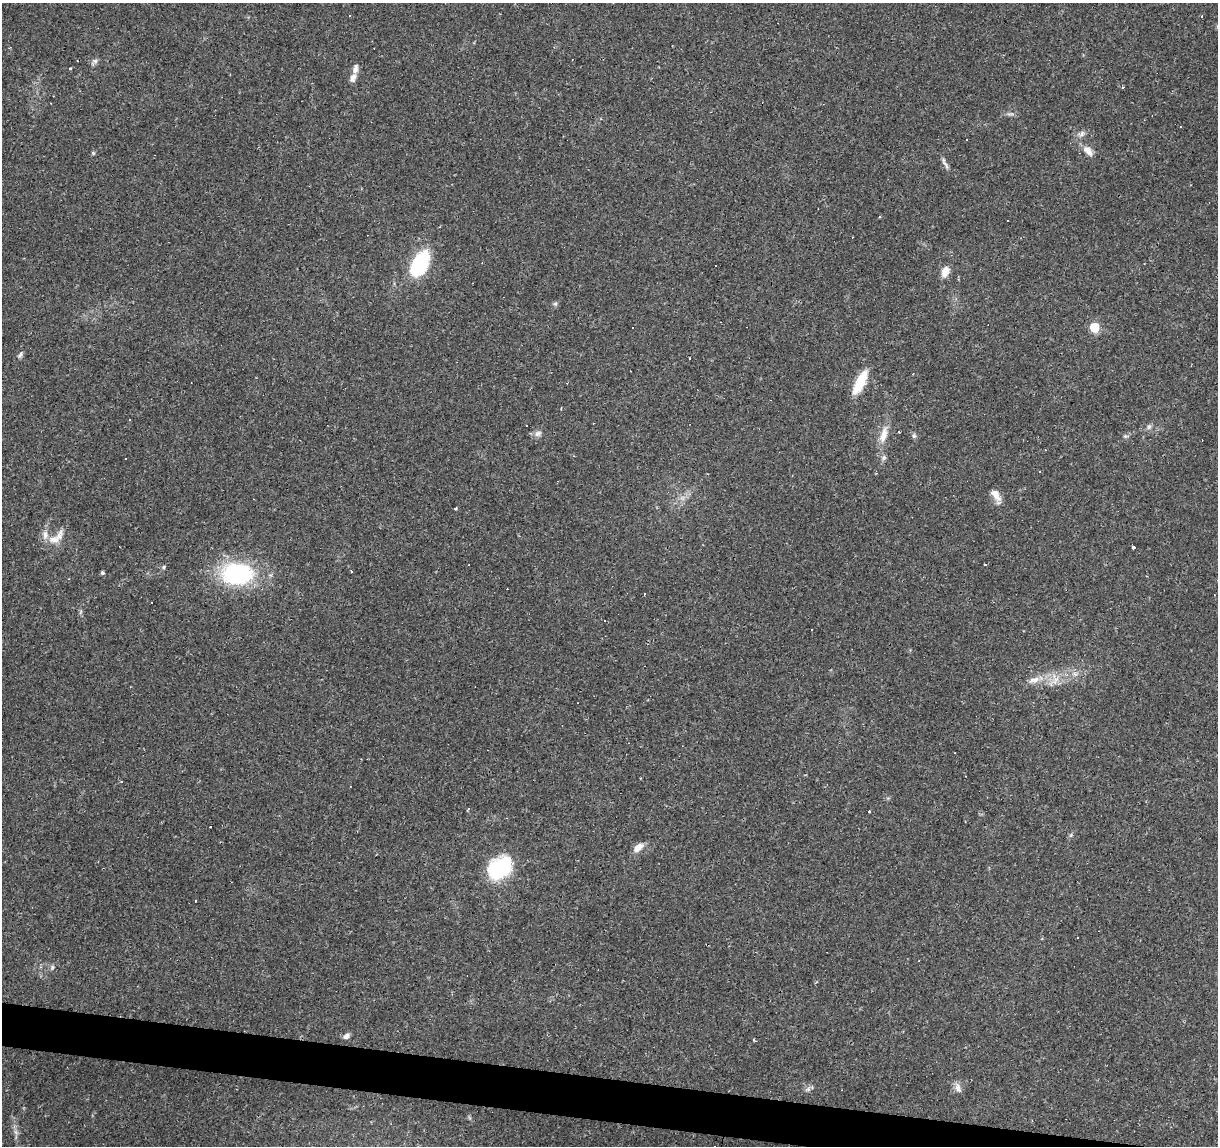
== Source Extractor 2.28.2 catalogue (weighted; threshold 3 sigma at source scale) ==
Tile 6 of 4 x 4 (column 2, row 2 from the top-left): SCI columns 1221-2436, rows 2569-3712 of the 4869 x 5077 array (HDU 1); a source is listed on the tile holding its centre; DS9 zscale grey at full resolution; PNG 1220 x 1148 px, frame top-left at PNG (2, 3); no overlay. Shown black and unused: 3% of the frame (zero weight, under 2 of 3 exposures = <1% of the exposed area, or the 3 px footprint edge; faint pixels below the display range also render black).
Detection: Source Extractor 2.28.2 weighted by HDU 2 'WHT'; one run over the whole footprint, this tile lists its part. Background 0.0556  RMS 0.0046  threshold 0.0207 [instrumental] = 3 sigma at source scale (4.5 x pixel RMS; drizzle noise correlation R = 1.50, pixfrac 1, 0.0396/0.0396 arcsec/px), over >= 5 px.
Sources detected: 93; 32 cosmic-ray / hot-pixel residue — not listed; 4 inside a brighter listed object's ellipse — not listed separately; the other 57 listed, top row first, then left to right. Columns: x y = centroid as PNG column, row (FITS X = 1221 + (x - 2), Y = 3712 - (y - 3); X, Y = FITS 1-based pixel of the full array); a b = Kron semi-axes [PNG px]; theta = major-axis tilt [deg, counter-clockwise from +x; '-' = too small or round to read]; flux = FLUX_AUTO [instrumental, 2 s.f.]
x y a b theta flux
1202 17 3 2 - 0.73
95 61 10 6 37 1.6
71 68 3 3 - 9
353 78 16 7 65 3
1010 114 12 2 0 1
1181 127 3 2 - 0.47
1082 134 9 7 65 1.7
1088 151 15 8 -48 3.9
93 153 5 5 - 0.62
945 164 16 4 -50 1.7
880 217 3 3 - 0.73
420 264 25 14 62 37
715 265 2 2 - 0.43
945 272 13 8 66 4.2
555 304 6 5 - 0.87
1094 327 6 6 - 17
20 355 7 5 54 1.1
689 358 2 2 - 0.49
860 382 25 9 63 14
561 408 3 2 - 0.37
130 419 3 3 - 2
1149 427 8 6 69 1.2
899 432 2 2 - 0.4
538 433 11 7 31 1.9
884 435 23 9 74 6.4
914 436 7 5 70 0.92
1125 436 7 5 -10 0.8
125 458 3 2 - 0.64
884 458 8 6 44 1.4
996 495 17 8 -54 4.6
456 508 3 3 - 1.6
54 539 17 9 2 5
1133 547 3 3 - 2.6
164 567 6 5 - 0.81
102 573 4 4 - 1
237 574 30 20 -2 57
644 593 3 3 - 0.78
151 602 2 2 - 0.4
604 620 3 3 - 0.99
812 630 3 3 - 0.74
1034 680 17 8 18 4.3
1056 680 13 8 65 4
955 753 2 2 - 0.33
966 776 3 2 - 0.3
121 781 3 3 - 0.5
350 786 2 2 - 0.33
869 811 3 3 - 4.8
210 827 2 2 - 0.35
638 847 13 8 40 3.9
499 868 24 18 34 36
195 901 3 3 - 1.2
52 967 7 5 70 1
346 1036 8 6 30 1.9
754 1040 6 3 -53 0.45
958 1088 16 7 -68 2.4
808 1089 8 6 18 1.3
16 1132 8 4 -53 1.2